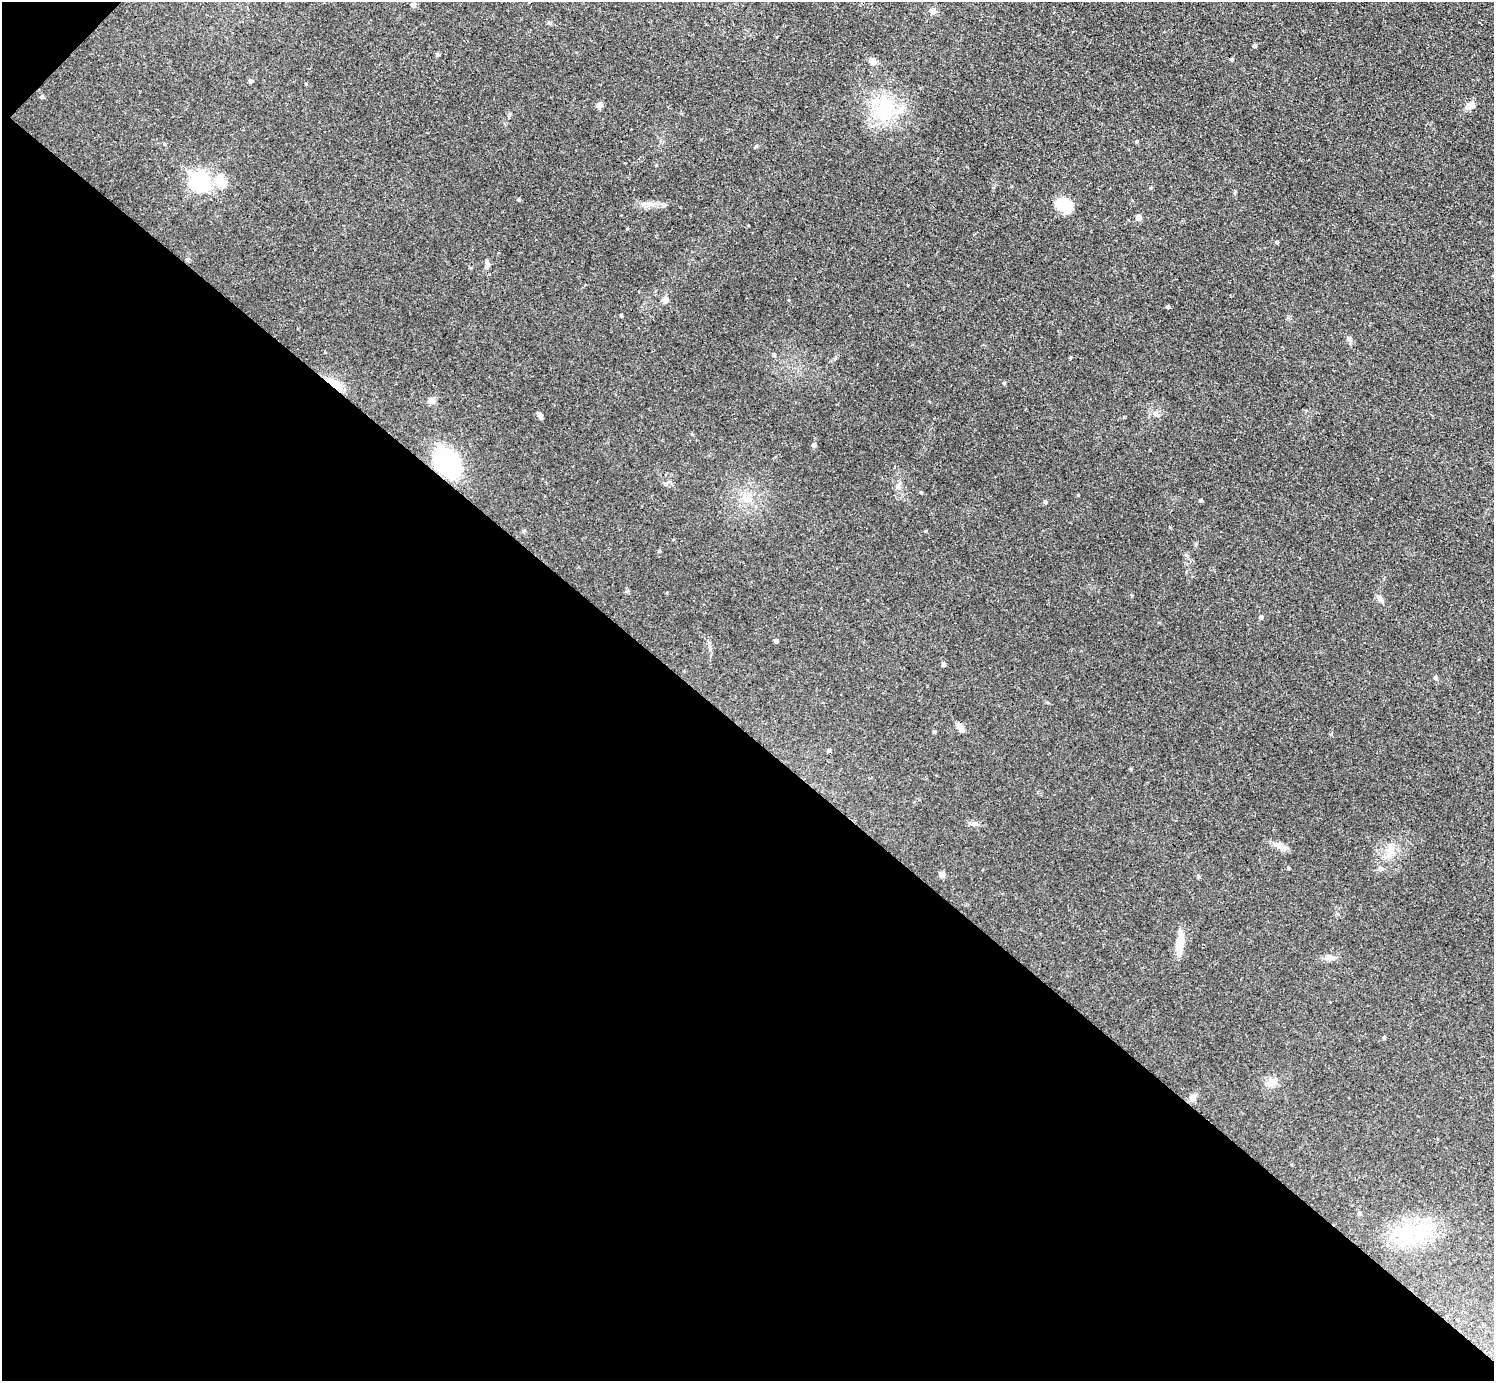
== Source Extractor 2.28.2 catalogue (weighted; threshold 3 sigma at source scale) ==
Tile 9 of 4 x 4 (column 1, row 3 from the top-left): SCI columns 55-1546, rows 1701-3079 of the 6141 x 6138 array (HDU 1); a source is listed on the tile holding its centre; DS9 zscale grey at full resolution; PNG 1496 x 1383 px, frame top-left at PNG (2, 2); no overlay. Shown black and unused: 47% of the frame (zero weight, under 3 of 4 exposures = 1% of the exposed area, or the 3 px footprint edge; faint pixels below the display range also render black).
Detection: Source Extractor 2.28.2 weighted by HDU 2 'WHT'; one run over the whole footprint, this tile lists its part. Background 0.116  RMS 0.007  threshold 0.0315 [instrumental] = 3 sigma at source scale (4.5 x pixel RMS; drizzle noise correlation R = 1.50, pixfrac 1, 0.05/0.05 arcsec/px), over >= 5 px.
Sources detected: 66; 1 inside a brighter object's white glare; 2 cosmic-ray / hot-pixel residue — not listed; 2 inside a brighter listed object's ellipse — not listed separately; the other 61 listed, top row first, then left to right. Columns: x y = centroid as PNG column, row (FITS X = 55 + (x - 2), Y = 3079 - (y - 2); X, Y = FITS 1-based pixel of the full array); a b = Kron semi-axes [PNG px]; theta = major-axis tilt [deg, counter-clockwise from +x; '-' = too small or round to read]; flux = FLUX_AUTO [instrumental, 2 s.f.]
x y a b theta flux
413 5 5 5 - 2.4
933 11 8 7 - 3
1254 45 4 4 - 1.3
437 54 5 4 - 0.88
1231 59 4 4 - 0.85
873 61 9 7 -21 3.4
250 81 5 5 - 1.5
42 97 5 4 - 1
599 105 7 7 - 2.4
1470 105 12 7 32 4.7
884 109 40 23 79 39
756 146 5 4 - 0.74
200 181 7 7 - 300
220 181 20 15 -65 11
519 200 4 4 - 0.77
650 204 7 4 18 2
1061 205 14 11 41 14
1138 217 5 5 - 4.2
1277 242 4 3 - 0.87
487 264 13 5 -81 2.1
665 300 6 6 - 4.4
1167 306 5 4 - 0.85
621 315 4 3 - 0.74
1349 339 7 6 - 2
325 351 4 2 - 0.58
774 355 4 4 - 0.81
1004 383 4 4 - 0.78
334 384 19 8 -37 14
432 401 8 8 - 3.2
1155 413 8 6 -89 1.9
540 417 8 5 -72 1.8
814 445 5 5 - 1.6
447 463 25 17 -53 75
898 486 6 6 - 1.7
921 492 4 4 - 0.72
747 499 13 9 -15 6.8
1200 500 5 4 - 0.96
1045 502 5 5 - 1.4
523 531 5 4 - 1.2
925 531 4 3 - 0.54
1381 600 10 5 -44 2.1
1261 617 5 5 - 1.3
776 640 4 4 - 1.8
943 664 5 4 - 1.6
1435 678 6 4 -90 1.1
960 727 11 6 -57 4.4
934 731 5 4 - 0.94
1130 769 5 3 - 0.65
974 824 8 6 13 2
1280 846 17 8 -26 4.7
1390 850 15 10 51 7.6
1288 868 4 3 - 0.74
1380 868 7 5 9 1.6
941 874 6 5 - 3.6
1198 876 6 3 -19 0.82
1180 942 27 10 81 10
1329 957 12 7 6 3.3
1384 1037 4 4 - 0.87
1193 1097 10 7 39 2.7
1359 1214 6 3 18 0.77
1415 1232 15 12 -23 13
Overlapping masked pixels (flux is a lower limit): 2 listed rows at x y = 334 384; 447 463
Unlisted compact peaks at least as high as the median listed source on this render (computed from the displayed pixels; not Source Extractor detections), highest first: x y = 709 643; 1331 734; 656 165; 1137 141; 659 551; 627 229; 1070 357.